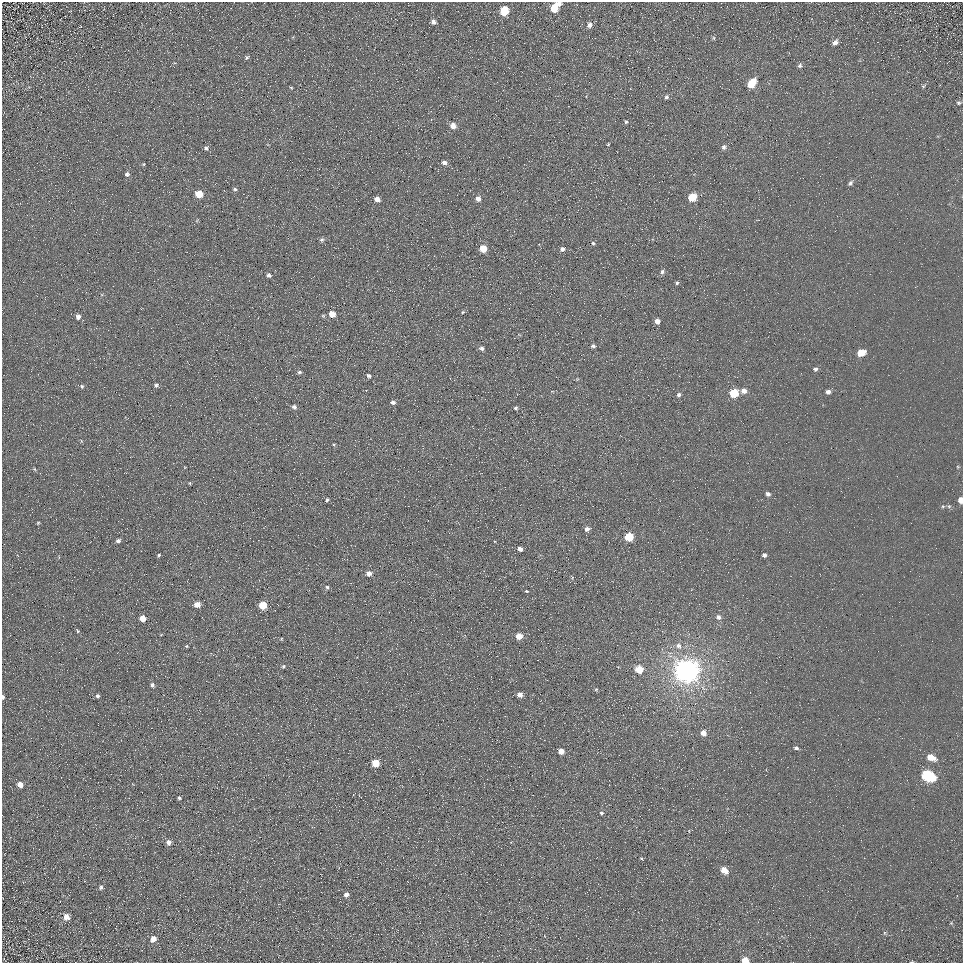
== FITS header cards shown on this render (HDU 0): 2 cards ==
NAXIS1  =                  961
NAXIS2  =                  961

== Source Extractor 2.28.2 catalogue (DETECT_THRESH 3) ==
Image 961 x 961 px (HDU 0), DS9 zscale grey, 1 PNG px = 1 image px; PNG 965 x 965 px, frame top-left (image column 1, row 961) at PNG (2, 2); no overlay
Background 5.08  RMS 7.8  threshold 23.4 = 3 sigma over >= 5 px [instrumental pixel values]
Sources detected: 108; all 108 listed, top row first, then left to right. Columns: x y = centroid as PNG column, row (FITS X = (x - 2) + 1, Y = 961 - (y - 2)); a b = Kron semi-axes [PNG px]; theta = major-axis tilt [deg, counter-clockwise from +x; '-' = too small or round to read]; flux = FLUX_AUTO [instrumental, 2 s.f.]
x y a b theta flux
559 3 5 3 - 2400
554 8 6 5 - 15000
504 11 6 5 - 20000
433 22 5 4 - 2100
590 25 6 5 - 2200
714 38 6 4 -89 640
835 43 7 5 44 2400
247 57 6 4 57 850
800 65 6 5 - 1100
751 83 7 5 53 16000
923 86 5 4 - 590
291 88 4 4 - 520
666 97 5 5 - 1100
958 103 5 4 - 780
626 122 4 4 - 690
453 126 5 4 - 4800
608 144 3 3 - 430
724 147 7 6 - 1400
206 148 6 6 - 1400
444 162 5 5 - 2500
143 164 4 4 - 500
127 174 6 6 - 1400
850 183 7 5 56 1300
235 189 6 5 - 990
199 194 5 5 - 11000
692 197 6 5 - 17000
377 199 5 4 - 3900
478 199 5 5 - 2700
322 240 6 6 - 1100
593 243 4 4 - 660
483 248 5 5 - 11000
562 249 5 4 - 1600
662 272 6 5 - 1200
268 275 5 5 - 1600
677 283 4 4 - 800
463 312 5 4 - 560
332 314 5 5 - 6900
78 317 6 5 - 2200
657 321 5 4 - 3200
593 346 6 4 0 1200
482 348 5 5 - 1400
861 353 6 5 - 11000
815 369 5 5 - 1200
299 372 4 4 - 910
368 376 4 3 - 1200
156 385 6 5 - 1100
82 386 5 5 - 930
366 391 2 2 - 350
744 391 6 5 - 3200
828 392 5 4 - 1900
734 393 6 5 - 21000
679 395 5 4 - 1300
393 402 5 4 - 1600
294 407 5 5 - 1400
515 408 5 4 - 860
34 469 6 4 -70 510
213 477 2 2 - 220
190 483 5 3 - 450
768 494 5 4 - 1500
327 500 5 4 - 910
961 500 5 4 - 4500
943 506 6 4 19 670
949 506 6 4 42 740
38 523 3 2 - 470
587 529 6 5 - 2200
629 537 6 5 - 18000
118 541 5 4 - 1400
520 549 5 4 - 2400
159 555 4 3 - 640
764 555 4 4 - 1400
369 573 7 6 - 2600
327 587 5 5 - 960
527 591 4 3 - 540
197 605 5 5 - 5500
263 605 5 5 - 14000
718 617 6 5 - 1700
142 618 5 5 - 7000
77 631 4 3 - 510
519 636 5 5 - 5500
281 639 5 4 - 470
186 646 4 4 - 560
678 646 9 7 -34 2700
283 666 5 4 - 740
639 669 5 5 - 11000
686 671 8 7 - 810000
152 685 6 5 - 1400
596 689 5 4 - 570
520 695 5 5 - 3400
97 696 5 4 - 960
3 697 4 3 - 820
703 733 6 5 - 3800
796 748 5 4 - 1200
561 751 5 4 - 4800
931 757 9 6 -22 7300
375 763 5 5 - 13000
928 776 9 6 -26 58000
20 784 6 5 - 3300
179 798 4 3 - 800
601 813 5 5 - 1100
168 842 5 5 - 2400
641 858 4 3 - 510
724 870 6 5 - 7000
101 887 6 5 - 1100
346 894 5 5 - 2200
66 917 7 6 - 3400
153 939 7 6 - 3500
745 960 5 4 - 9100
912 962 4 2 - 400
At the frame edge (FLAGS 8, measured only in part): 5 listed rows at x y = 559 3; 961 500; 3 697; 745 960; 912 962